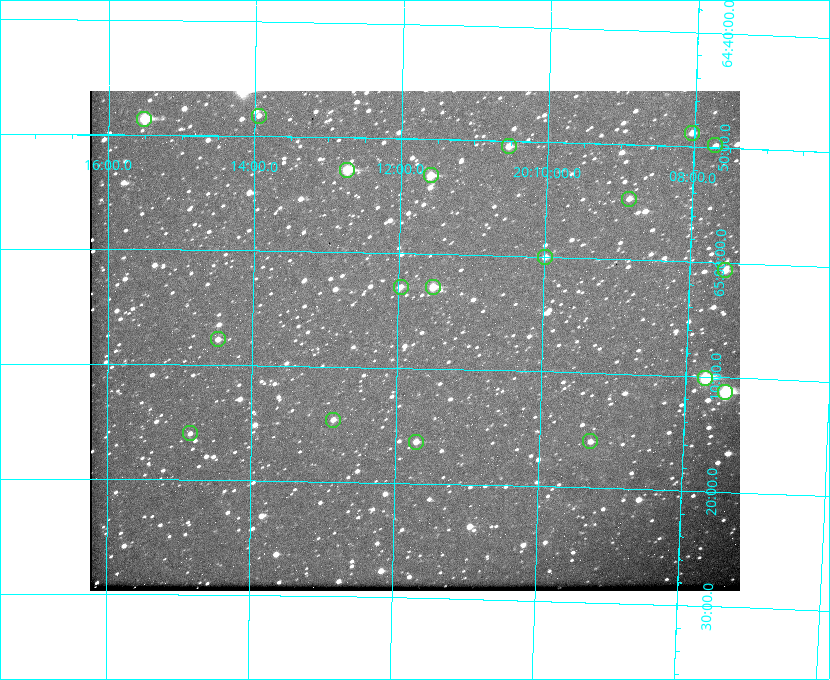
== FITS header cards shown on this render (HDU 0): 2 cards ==
NAXIS1  =                  650
NAXIS2  =                  500

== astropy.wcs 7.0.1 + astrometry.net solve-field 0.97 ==
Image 650 x 500 px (HDU 0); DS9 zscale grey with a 90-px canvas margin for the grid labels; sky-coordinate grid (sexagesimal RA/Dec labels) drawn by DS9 from the SOLVED WCS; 19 Tycho-2 reference stars matched to detected sources circled (green)
Header WCS: none
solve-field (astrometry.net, Tycho-2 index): SOLVED blind (the file carries no WCS)
Solved WCS: RA---TAN-SIP/DEC--TAN-SIP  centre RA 20:11:46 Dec +65:08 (302.94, +65.13 deg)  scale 5.23 arcsec/px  FOV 56.7' x 43.6'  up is +179 deg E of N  parity flipped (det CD > 0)
(file carries no celestial WCS; the grid is the blind solution)
Tycho-2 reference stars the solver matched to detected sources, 19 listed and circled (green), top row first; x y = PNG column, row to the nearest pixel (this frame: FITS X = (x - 90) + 1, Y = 500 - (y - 91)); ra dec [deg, ICRS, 3 dp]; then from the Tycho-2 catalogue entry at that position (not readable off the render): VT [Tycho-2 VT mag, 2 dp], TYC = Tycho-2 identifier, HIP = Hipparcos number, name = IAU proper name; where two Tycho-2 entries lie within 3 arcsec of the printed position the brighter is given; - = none
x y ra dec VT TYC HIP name
259 116 303.488 +64.804 11.29 4240-68-1 - -
144 119 303.878 +64.810 8.93 4240-794-1 - -
692 133 302.008 +64.813 10.38 4240-809-1 - -
715 145 301.927 +64.830 11.16 4240-869-1 - -
509 146 302.633 +64.841 10.69 4240-985-1 - -
347 170 303.184 +64.880 9.02 4240-488-1 - -
431 175 302.897 +64.886 9.40 4240-717-1 - -
629 199 302.216 +64.912 11.03 4240-1279-1 - -
545 257 302.498 +65.000 11.22 4240-149-1 - -
725 270 301.878 +65.011 10.80 4240-59-1 - -
401 287 302.992 +65.048 11.44 4240-88-1 - -
433 287 302.882 +65.048 10.25 4240-98-1 - -
218 339 303.620 +65.129 11.18 4240-34-1 - -
705 378 301.932 +65.168 8.01 4240-866-1 99147 -
725 392 301.862 +65.188 7.70 4240-604-1 99125 -
333 420 303.217 +65.244 11.17 4240-236-1 - -
190 433 303.713 +65.266 11.45 4240-564-1 - -
590 441 302.323 +65.266 11.19 4240-188-1 - -
416 442 302.928 +65.273 10.74 4240-760-1 - -